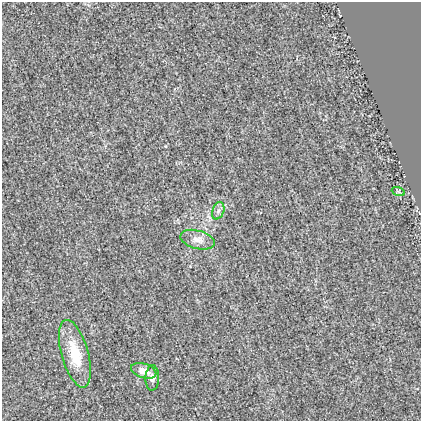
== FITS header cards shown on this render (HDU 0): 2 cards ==
NAXIS1  =                  419
NAXIS2  =                  419

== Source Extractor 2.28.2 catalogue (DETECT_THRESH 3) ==
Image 419 x 419 px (HDU 0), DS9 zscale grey, 1 PNG px = 1 image px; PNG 423 x 423 px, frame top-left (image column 1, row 419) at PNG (2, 2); each listed source drawn as its Kron ellipse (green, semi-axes under 4 px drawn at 4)
Background 7.74e-05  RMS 0.019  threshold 0.0561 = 3 sigma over >= 5 px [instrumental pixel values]
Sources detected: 6; all 6 listed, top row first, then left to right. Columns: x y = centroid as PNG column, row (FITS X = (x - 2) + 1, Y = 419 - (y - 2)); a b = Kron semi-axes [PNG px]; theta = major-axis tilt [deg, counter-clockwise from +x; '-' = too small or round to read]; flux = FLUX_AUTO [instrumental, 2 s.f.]
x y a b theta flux
398 191 7 4 -19 1.9
218 211 9 5 70 4.4
197 240 17 9 -15 10
75 354 35 13 -74 41
144 371 13 7 -18 14
152 378 13 7 86 6.4